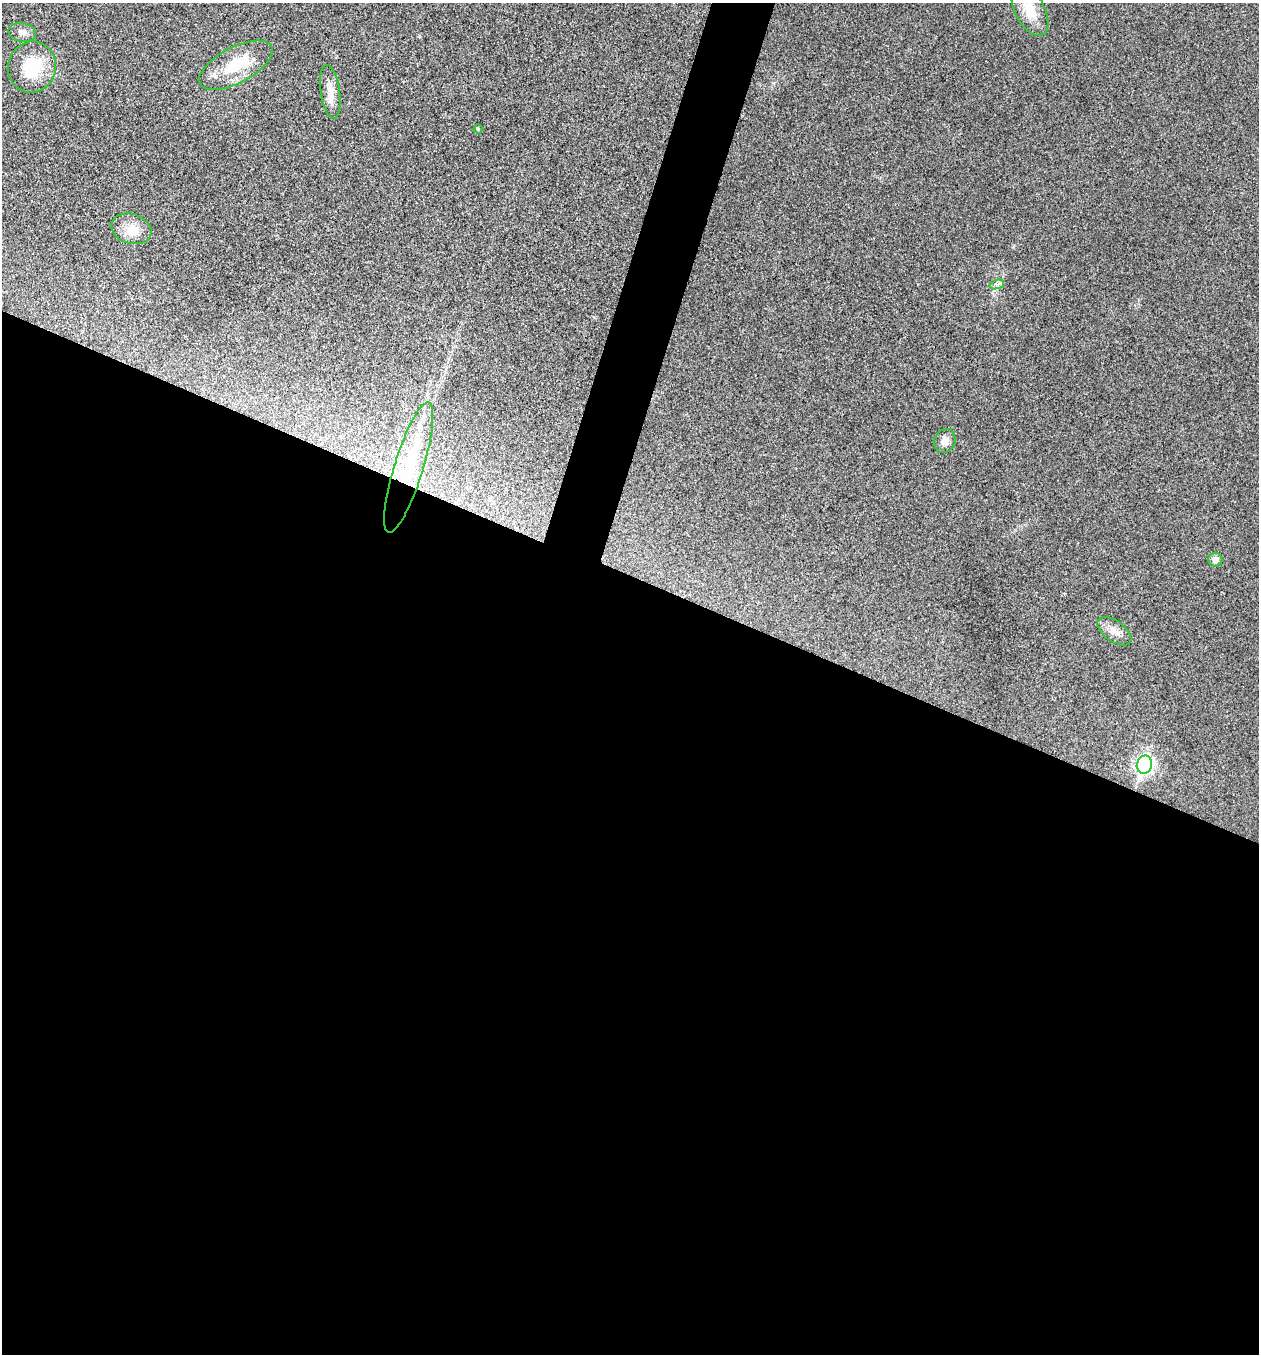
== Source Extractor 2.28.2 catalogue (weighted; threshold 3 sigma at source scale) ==
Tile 14 of 4 x 4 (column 2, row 4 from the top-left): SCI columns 1523-2779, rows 3-1354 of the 5429 x 5416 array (HDU 1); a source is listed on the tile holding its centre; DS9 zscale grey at full resolution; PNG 1261 x 1356 px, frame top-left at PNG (2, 3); each listed source drawn as its Kron ellipse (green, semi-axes under 4 px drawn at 4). Shown black and unused: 60% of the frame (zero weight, under 3 of 4 exposures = <1% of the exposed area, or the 3 px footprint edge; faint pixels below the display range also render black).
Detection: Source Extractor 2.28.2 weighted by HDU 2 'WHT'; one run over the whole footprint, this tile lists its part. Background 0.0206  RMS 0.0057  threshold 0.0256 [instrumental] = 3 sigma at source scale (4.5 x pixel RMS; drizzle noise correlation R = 1.50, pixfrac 1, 0.05/0.05 arcsec/px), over >= 5 px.
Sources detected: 14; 1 inside a brighter object's white glare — neither listed nor drawn; the other 13 listed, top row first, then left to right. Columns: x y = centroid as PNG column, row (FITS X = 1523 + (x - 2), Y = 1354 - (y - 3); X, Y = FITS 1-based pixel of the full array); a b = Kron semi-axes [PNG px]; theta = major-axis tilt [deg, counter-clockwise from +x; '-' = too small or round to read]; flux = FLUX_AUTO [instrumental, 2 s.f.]
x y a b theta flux
1030 10 28 14 -62 13
22 32 14 9 -10 3.9
236 65 40 18 28 21
32 67 26 24 79 25
330 92 27 9 -82 7.2
478 129 4 4 - 0.69
131 229 20 15 -17 9.9
997 284 7 4 19 1.6
945 441 12 10 65 4.1
409 467 68 14 73 41
1215 560 7 7 - 3.9
1114 631 19 10 -36 5.6
1144 765 9 7 71 170
Overlapping masked pixels (flux is a lower limit): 1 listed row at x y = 409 467
Unlisted compact peaks at least as high as the median listed source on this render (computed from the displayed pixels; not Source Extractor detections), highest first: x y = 773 83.